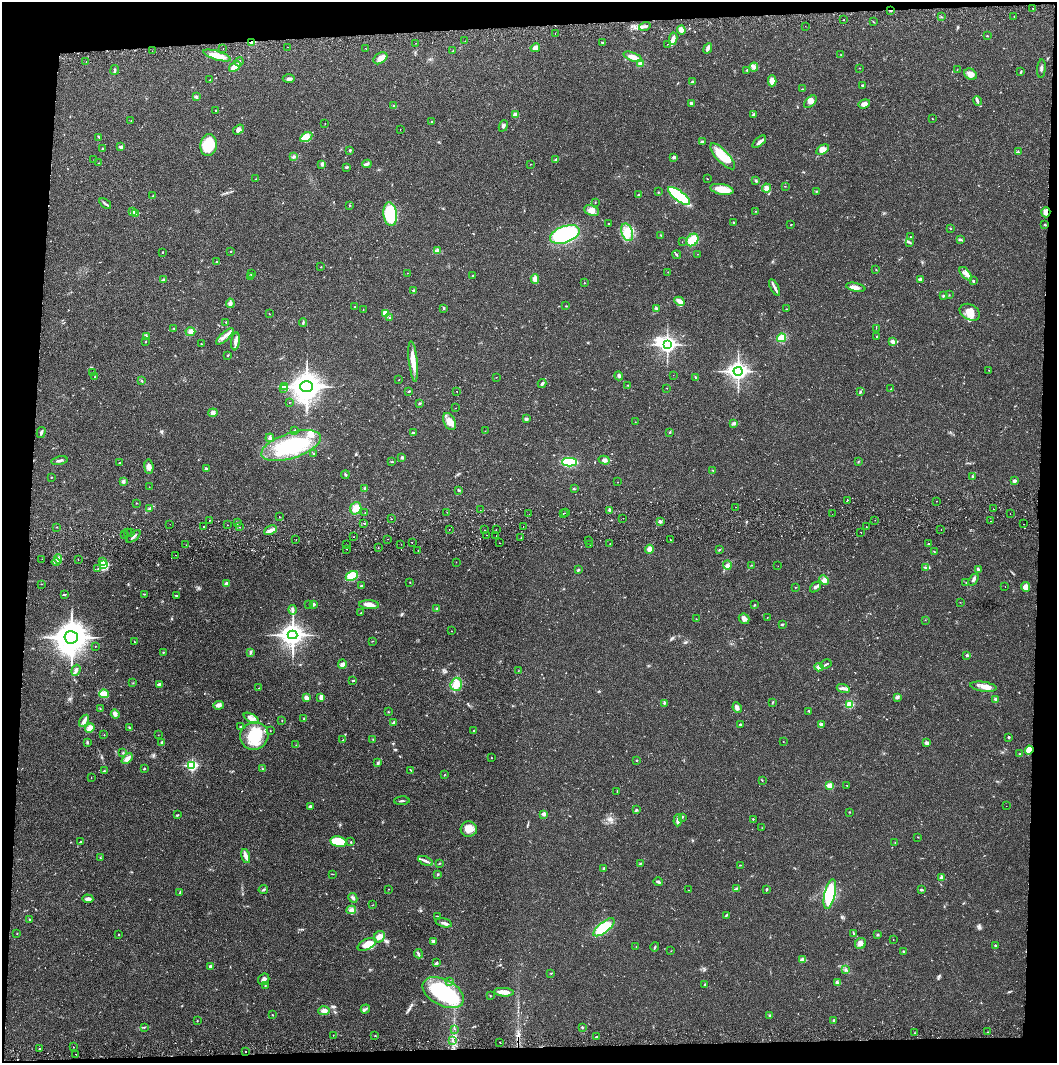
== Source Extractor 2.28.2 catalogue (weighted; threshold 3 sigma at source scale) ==
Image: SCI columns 4-4221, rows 57-4298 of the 4229 x 4357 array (HDU 1 of 3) = the unmasked area's bounding box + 8 px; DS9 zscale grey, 4 x 4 block average (1 PNG px = mean of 4 x 4 image px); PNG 1059 x 1065 px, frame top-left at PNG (2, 2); each listed source drawn as its Kron ellipse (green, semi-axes under 4 px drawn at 4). Shown black and unused: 8% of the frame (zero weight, under 2 of 3 exposures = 3% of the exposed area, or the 3 px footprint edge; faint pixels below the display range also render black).
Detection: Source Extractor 2.28.2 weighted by HDU 2 'WHT'. Background 0.0212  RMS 0.0035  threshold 0.0156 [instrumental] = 3 sigma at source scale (4.5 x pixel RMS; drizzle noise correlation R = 1.50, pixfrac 1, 0.05/0.05 arcsec/px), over >= 5 px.
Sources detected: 596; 3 inside a brighter object's white glare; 11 cosmic-ray / hot-pixel residue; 1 long thin detection or spike segment (spike, bleed or trail) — neither listed nor drawn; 7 coinciding with a brighter row at this scale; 23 inside a brighter listed object's ellipse — not listed separately; of the other 551, all 500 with FLUX_AUTO >= 0.454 (the completeness limit of this list) listed and drawn (51 fainter detections not listed), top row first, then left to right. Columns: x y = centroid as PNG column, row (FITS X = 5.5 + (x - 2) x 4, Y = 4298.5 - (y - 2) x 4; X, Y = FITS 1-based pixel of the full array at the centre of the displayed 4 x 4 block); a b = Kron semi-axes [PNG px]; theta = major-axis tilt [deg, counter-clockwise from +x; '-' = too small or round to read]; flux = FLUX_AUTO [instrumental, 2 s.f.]
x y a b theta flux
1033 8 2 2 - 1.4
890 11 3 2 - 1.9
941 17 2 2 - 1.9
1014 17 2 2 - 0.59
844 20 2 2 - 2.9
873 22 2 2 - 0.83
645 26 6 2 15 3.3
805 26 2 2 - 0.5
681 30 4 3 - 13
555 33 2 2 - 0.83
987 36 3 2 - 1.2
673 39 6 4 81 7.6
465 41 2 2 - 0.51
252 42 3 2 - 6.1
602 42 3 2 - 1
416 43 2 2 - 0.55
667 44 2 2 - 0.9
287 47 2 2 - 1.1
223 48 2 2 - 1.4
535 48 5 3 - 13
708 48 5 3 - 5.4
366 49 2 2 - 0.73
152 51 2 2 - 0.67
453 51 2 2 - 0.69
217 55 14 4 -16 24
841 55 2 2 - 1.3
633 57 10 4 -20 14
380 58 7 5 33 13
86 62 2 2 - 0.81
239 62 5 2 - 2.5
640 63 3 3 - 8.5
235 67 7 3 38 28
754 67 4 4 - 5.3
859 68 2 2 - 0.5
1041 69 9 2 85 4.5
115 70 5 2 - 2.6
747 70 2 2 - 1.9
957 70 2 2 - 0.45
1021 72 3 2 - 1.6
970 74 7 5 -32 12
289 79 6 3 2 4.4
210 80 2 2 - 0.68
772 81 5 4 - 13
692 82 3 2 - 1.9
862 85 2 2 - 1.3
802 89 3 2 - 0.96
196 97 3 3 - 3.5
978 101 5 2 - 3.2
810 102 7 4 43 11
691 104 3 2 - 2.2
864 104 6 3 19 9.7
394 106 4 2 - 2
215 110 2 2 - 1
515 115 4 4 - 7.2
754 115 4 2 - 6.2
932 119 2 2 - 0.78
131 121 3 2 - 0.75
432 122 2 2 - 1.7
325 124 2 2 - 0.59
503 126 6 3 67 4.2
400 129 2 2 - 1.6
239 130 6 4 36 7.1
99 137 3 2 - 1.7
306 137 6 3 30 9.8
702 142 2 2 - 9.9
759 142 8 3 41 7.3
209 145 11 8 81 73
121 147 3 3 - 5.3
103 149 3 2 - 1.7
350 150 3 2 - 2.3
822 150 7 4 30 11
1018 152 4 2 - 2.2
723 156 17 6 -46 50
294 157 4 2 - 2.6
674 157 2 2 - 9.7
94 160 2 2 - 0.52
556 160 3 2 - 2.7
99 163 2 2 - 0.74
322 164 3 3 - 2.6
367 164 4 2 - 3.1
530 164 2 2 - 0.47
347 167 2 2 - 3.7
255 179 2 2 - 0.9
707 179 2 2 - 0.95
756 181 3 2 - 2.1
785 186 3 2 - 0.64
766 188 4 4 - 6.8
722 189 12 5 -10 35
816 191 3 2 - 1.5
658 192 2 2 - 0.74
639 195 2 2 - 1.4
153 196 3 2 - 1.7
679 196 13 5 -37 130
595 203 2 2 - 0.54
105 204 7 2 -38 3.8
349 205 2 2 - 1.4
591 210 8 5 -22 10
132 211 4 3 - 4.8
756 211 2 2 - 0.91
1046 212 5 4 - 9.2
136 214 3 2 - 2
390 214 12 7 -83 110
733 222 2 2 - 1.4
609 224 2 2 - 1.6
791 225 2 2 - 0.91
1045 225 2 2 - 3
950 229 2 2 - 0.58
627 232 9 5 -71 20
565 234 15 8 19 170
661 235 2 2 - 0.89
911 237 2 2 - 1.1
693 240 7 5 52 47
960 240 2 2 - 1.2
682 242 2 2 - 0.54
910 242 3 2 - 1.3
437 251 2 2 - 2
163 252 2 2 - 0.95
231 252 2 2 - 0.8
698 254 2 2 - 0.5
677 255 4 2 - 2.3
216 261 2 2 - 0.95
321 267 2 2 - 0.8
876 270 2 2 - 0.79
668 272 2 2 - 0.8
408 273 2 2 - 0.61
252 274 3 2 - 2.1
966 274 8 3 -49 8.8
473 275 2 2 - 0.9
251 276 3 2 - 4.4
163 279 3 2 - 2
535 279 5 3 - 9.8
920 279 4 2 - 3.7
973 281 3 2 - 2.1
584 283 2 2 - 0.62
775 287 9 2 -63 7
856 287 10 4 -12 8.9
413 291 3 2 - 1.8
949 295 2 2 - 0.75
943 296 3 2 - 1.2
680 301 5 3 - 13
230 303 4 4 - 4.9
566 306 2 2 - 0.97
355 307 3 2 - 1.2
444 308 3 2 - 1.3
657 308 2 2 - 1.1
786 309 3 2 - 1
363 310 2 2 - 0.58
970 312 11 7 -29 23
269 314 2 2 - 0.77
386 314 3 3 - 25
390 318 2 2 - 2.2
226 322 2 2 - 1.4
303 323 4 2 - 2.2
174 328 2 2 - 1.2
876 328 2 2 - 0.71
190 332 5 4 - 7.5
146 336 2 2 - 1.3
225 336 11 3 43 9.7
877 337 2 2 - 0.88
782 338 4 4 - 24
235 341 9 3 83 11
893 341 3 2 - 7.5
145 342 2 2 - 1.1
201 344 2 2 - 0.86
667 345 4 3 - 640
228 355 3 2 - 1.3
413 361 20 3 -84 28
989 370 2 2 - 0.6
738 371 4 3 - 900
93 372 2 2 - 0.56
673 375 2 2 - 0.52
619 376 4 3 - 3.6
95 377 3 2 - 1
496 377 2 2 - 0.62
696 378 3 2 - 1.1
399 380 2 2 - 0.61
142 381 4 2 - 1.8
542 383 4 2 - 3.3
628 385 2 2 - 1
285 386 3 2 - 1.8
306 387 6 5 - 2400
667 388 2 2 - 0.62
284 389 2 2 - 1.2
891 389 2 2 - 1.2
409 391 2 2 - 1.8
457 391 2 2 - 1.2
860 392 3 2 - 1.9
290 402 2 2 - 0.47
420 403 3 2 - 2
456 408 2 2 - 0.83
213 413 5 4 - 8.1
526 419 2 2 - 5.2
449 421 9 5 -64 19
635 422 2 2 - 0.48
734 423 4 3 - 4.1
295 430 2 2 - 1.4
485 431 2 2 - 0.48
670 432 3 2 - 1.6
41 433 6 2 75 3.9
413 433 3 2 - 3.1
270 438 4 3 - 6.9
291 446 31 12 18 140
313 454 2 2 - 1
402 457 3 3 - 2.9
604 460 5 3 - 5.4
59 461 8 2 12 5.5
120 462 2 2 - 1
392 462 3 2 - 1.4
569 462 7 4 1 100
858 462 2 2 - 1.1
149 467 7 4 -84 9.6
206 469 2 2 - 2.9
713 470 2 2 - 0.64
345 475 4 2 - 2.3
972 476 3 2 - 1.9
51 477 3 2 - 0.99
123 481 2 2 - 6
1015 481 3 2 - 5.2
618 482 2 2 - 0.55
149 487 2 2 - 0.55
365 489 4 2 - 2.6
574 489 2 2 - 1
459 490 3 2 - 1.8
847 501 2 2 - 7.3
936 501 2 2 - 1.1
136 503 2 2 - 0.65
735 507 2 2 - 0.84
150 508 3 2 - 2.3
356 508 6 5 - 18
993 509 2 2 - 0.81
480 510 2 2 - 0.46
610 510 4 3 - 3.6
447 512 2 2 - 0.56
566 512 2 2 - 1.4
365 513 2 2 - 0.81
563 513 2 2 - 0.87
1010 513 2 2 - 3
529 514 2 2 - 0.69
832 514 2 2 - 0.8
279 517 2 2 - 1
623 518 2 2 - 0.75
391 519 2 2 - 3.4
875 520 2 2 - 0.86
209 521 2 2 - 1.9
990 521 2 2 - 1.6
660 522 3 2 - 2.5
237 523 2 2 - 1.1
364 523 2 2 - 2.1
170 524 2 2 - 0.71
1023 524 2 2 - 1.4
227 525 2 2 - 0.55
204 526 2 2 - 26
57 527 2 2 - 0.75
239 527 2 2 - 0.83
523 527 2 2 - 4.5
866 527 2 2 - 1.2
270 530 7 3 26 8.5
449 530 2 2 - 0.52
484 530 2 2 - 0.76
496 530 2 2 - 0.65
941 530 2 2 - 1.7
861 532 2 2 - 2.5
127 533 2 2 - 0.97
131 533 2 2 - 0.82
124 535 2 2 - 1.2
486 535 2 2 - 0.67
134 536 8 2 40 5.6
496 536 2 2 - 0.72
354 537 2 2 - 0.88
521 538 2 2 - 1.1
296 539 2 2 - 0.46
388 539 2 2 - 0.64
589 540 2 2 - 0.8
670 540 2 2 - 1.3
412 542 2 2 - 2.2
499 543 2 2 - 1.1
401 544 2 2 - 0.53
610 544 2 2 - 2.9
928 544 2 2 - 2
186 545 2 2 - 0.65
346 545 2 2 - 1.4
590 545 2 2 - 0.66
378 548 2 2 - 0.64
347 549 2 2 - 2.4
649 549 4 3 - 8.4
720 549 3 2 - 1.1
418 550 2 2 - 3.4
934 552 2 2 - 0.79
175 555 2 2 - 1.7
42 559 2 2 - 0.49
58 559 4 3 - 6.5
78 560 2 2 - 0.77
102 561 2 2 - 2.4
56 562 4 2 - 4.2
456 562 2 2 - 0.46
104 565 3 2 - 120
727 565 4 3 - 5.7
751 565 2 2 - 0.65
778 566 2 2 - 0.49
926 568 3 2 - 2.3
98 569 2 2 - 0.63
578 570 3 2 - 2
978 570 3 2 - 2.9
352 576 6 4 31 53
824 580 5 4 - 7.9
973 580 6 2 55 5.9
410 582 2 2 - 0.84
226 583 4 3 - 2.9
966 583 2 2 - 0.75
41 584 2 2 - 0.57
361 586 2 2 - 2.3
1005 586 2 2 - 1.1
795 587 2 2 - 0.71
816 587 6 3 41 4.5
1025 587 5 4 - 11
64 594 4 2 - 1.8
144 594 2 2 - 0.75
176 596 3 2 - 1.5
960 602 2 2 - 0.64
309 604 2 2 - 0.81
314 604 2 2 - 4.1
369 605 10 4 -3 14
755 605 3 2 - 1.2
437 608 3 2 - 2.2
293 610 5 2 - 3.8
361 613 3 2 - 0.87
767 618 2 2 - 0.57
696 619 2 2 - 0.58
744 619 5 5 - 7.4
925 620 2 2 - 0.6
782 624 3 2 - 2.1
452 631 2 2 - 0.94
292 635 5 4 - 1500
71 637 7 6 - 3500
372 641 2 2 - 0.58
134 642 2 2 - 0.82
95 646 2 2 - 0.99
163 652 2 2 - 1.6
250 652 4 2 - 2.6
967 655 3 2 - 3.1
342 664 5 4 - 9.3
826 664 6 2 28 3.1
819 667 4 3 - 9.4
76 670 6 3 71 4.9
518 671 2 2 - 0.51
353 681 2 2 - 1.9
133 683 2 2 - 0.83
159 684 2 2 - 18
456 684 6 5 - 14
983 687 13 5 -8 16
259 688 2 2 - 0.6
843 688 6 2 -17 5.5
104 694 5 4 - 18
321 697 4 3 - 7.6
897 697 2 2 - 1.6
306 698 4 3 - 9
995 699 3 2 - 2.5
772 702 4 2 - 1.4
664 703 2 2 - 2.5
218 705 5 3 - 9.3
850 705 2 2 - 95
100 708 2 2 - 0.97
737 708 5 3 - 6.8
809 711 2 2 - 1.5
388 712 2 2 - 1.2
115 714 5 4 - 6
251 718 8 4 -29 9.3
304 719 2 2 - 1.3
282 720 2 2 - 0.71
84 721 6 3 60 6.2
394 723 4 3 - 5
740 724 2 2 - 2
821 724 2 2 - 6.5
241 726 3 2 - 1.4
129 727 3 2 - 1.4
90 728 5 3 - 21
270 731 2 2 - 0.64
474 731 3 2 - 1.7
104 735 2 2 - 1.1
158 735 2 2 - 0.58
254 736 14 13 - 71
1009 737 2 2 - 3.4
373 739 2 2 - 0.65
343 740 2 2 - 0.81
87 742 4 2 - 2.5
783 742 2 2 - 0.45
162 743 3 3 - 2.9
927 743 3 2 - 6.6
296 745 2 2 - 0.56
1029 750 4 3 - 28
123 753 4 2 - 1.4
1020 754 3 2 - 1.6
127 758 6 4 43 11
491 758 2 2 - 1.3
637 760 2 2 - 1.4
378 763 3 2 - 2.4
192 766 3 2 - 240
144 769 2 2 - 1.6
262 769 2 2 - 0.76
411 770 4 2 - 1.4
104 771 3 2 - 1.4
444 775 3 2 - 0.89
91 778 2 2 - 3.4
762 780 2 2 - 0.89
847 785 2 2 - 0.87
830 786 2 2 - 63
617 791 2 2 - 0.87
402 801 8 2 3 2.8
310 806 3 2 - 4.2
1006 806 2 2 - 0.76
636 810 4 2 - 2.4
849 812 2 2 - 1.1
544 814 2 2 - 21
177 815 2 2 - 1
682 817 2 2 - 0.98
753 819 2 2 - 1.3
678 820 6 3 86 7.5
762 828 2 2 - 0.63
469 829 8 8 - 18
918 837 2 2 - 0.82
80 842 3 2 - 1.9
338 842 8 5 -11 65
351 842 2 2 - 1.8
895 843 2 2 - 0.6
246 856 7 3 -75 10
100 858 2 2 - 0.55
425 861 8 2 -26 6.3
439 863 3 2 - 1.3
640 863 3 2 - 1.3
740 865 2 2 - 0.8
604 868 3 2 - 2.3
333 874 4 2 - 0.64
438 874 2 2 - 1.8
942 878 3 2 - 9.8
658 882 5 2 - 3.6
736 888 2 2 - 1
263 889 5 2 - 2.3
389 889 2 2 - 0.63
767 889 3 2 - 2.1
688 890 2 2 - 0.72
921 890 3 2 - 2.1
180 893 3 2 - 1.4
830 894 15 5 77 110
353 898 5 2 - 3.5
88 899 5 3 - 7.2
372 905 2 2 - 0.56
351 910 5 3 - 6.5
726 915 4 2 - 2.2
438 917 2 2 - 0.58
29 919 2 2 - 1.3
444 923 8 3 -16 5.8
604 927 13 5 38 80
17 933 2 2 - 0.88
854 934 4 2 - 2.5
119 935 2 2 - 0.81
878 935 2 2 - 3.4
379 937 6 5 - 9.4
893 939 2 2 - 0.63
433 941 3 2 - 4.8
367 944 10 5 27 26
860 944 6 5 - 8.3
995 945 2 2 - 1.7
636 947 2 2 - 0.51
655 947 5 2 - 1.9
671 951 2 2 - 0.51
903 951 2 2 - 1.5
418 954 5 2 - 3.6
803 959 3 3 - 3.7
436 963 4 3 - 3
210 966 3 2 - 3.9
845 970 2 2 - 1.6
551 973 2 2 - 1.2
264 979 6 5 - 8.3
450 981 2 2 - 3.4
837 982 3 2 - 2.1
705 985 2 2 - 1.3
265 986 2 2 - 0.8
504 992 10 3 -4 19
443 993 22 13 -28 150
490 996 2 2 - 0.5
365 1009 5 2 - 3.3
324 1011 6 4 2 7.9
273 1015 3 2 - 1.1
770 1015 3 2 - 1.9
834 1020 4 2 - 1.6
197 1021 2 2 - 0.92
144 1027 2 2 - 1.4
582 1027 2 2 - 2.6
454 1029 2 2 - 0.64
988 1032 2 2 - 1.7
914 1033 2 2 - 0.47
333 1035 2 2 - 0.46
375 1036 2 2 - 1
597 1037 3 2 - 0.96
453 1041 2 2 - 1.5
500 1042 2 2 - 8.3
73 1047 2 2 - 4.1
40 1048 2 2 - 1.6
246 1052 2 2 - 0.81
76 1054 2 2 - 0.85
Overlapping masked pixels (flux is a lower limit): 4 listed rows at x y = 890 11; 252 42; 1046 212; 1029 750
Diffuse or blended objects may show on this block-average render without a row.